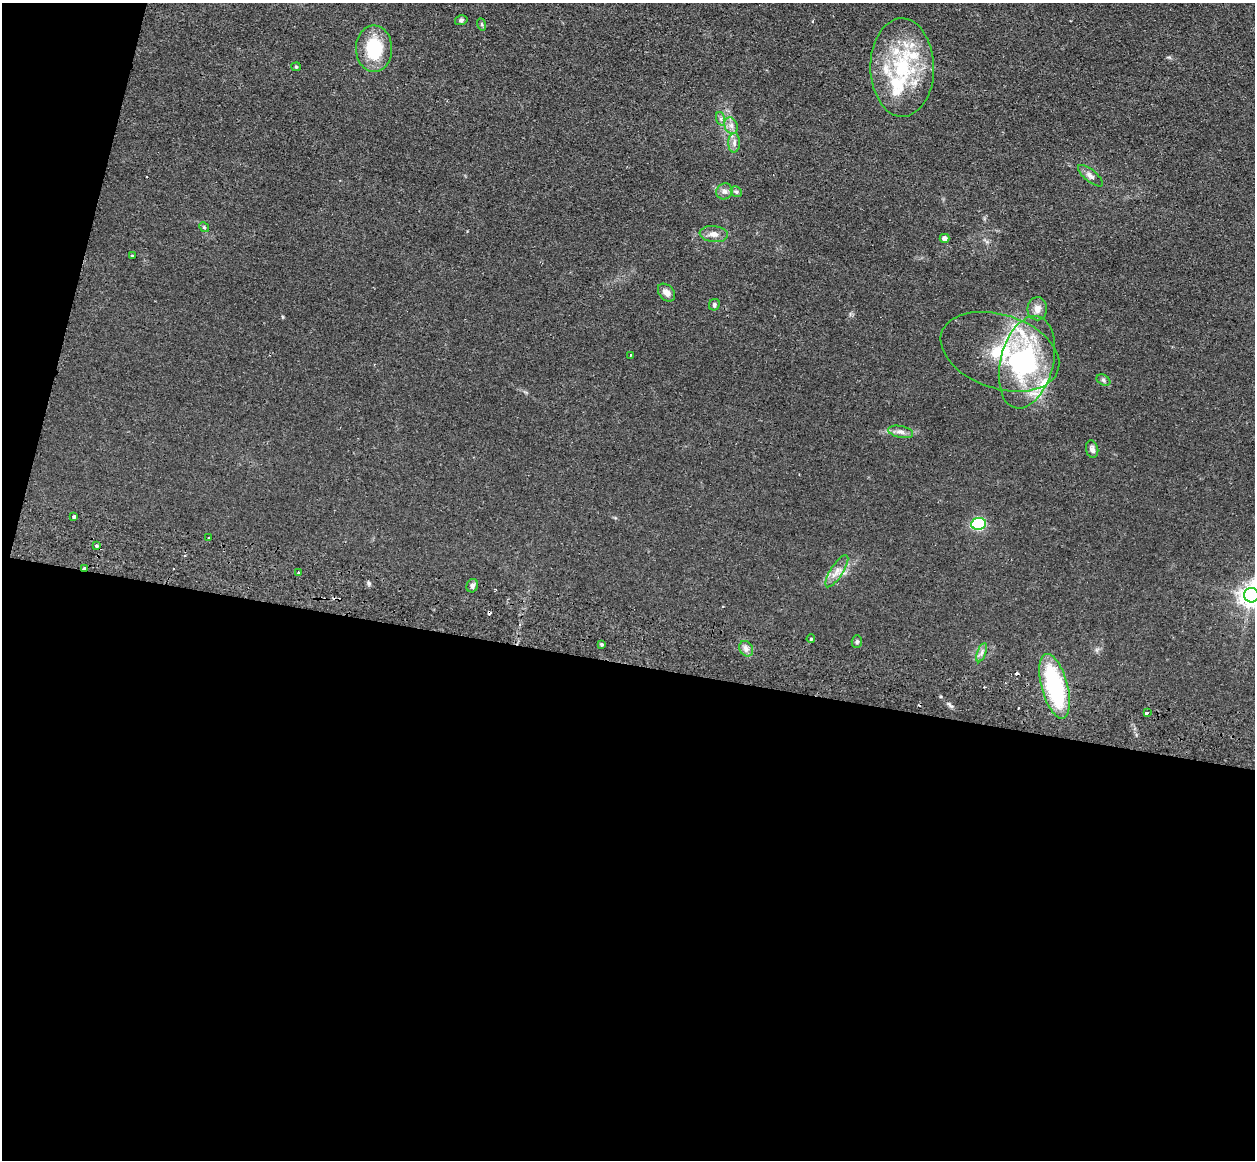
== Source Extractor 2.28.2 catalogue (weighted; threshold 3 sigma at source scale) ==
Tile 13 of 4 x 4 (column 1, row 4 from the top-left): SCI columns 16-1268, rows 336-1493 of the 5043 x 5143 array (HDU 1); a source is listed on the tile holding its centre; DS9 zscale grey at full resolution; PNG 1257 x 1162 px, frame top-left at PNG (2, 3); each listed source drawn as its Kron ellipse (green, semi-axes under 4 px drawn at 4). Shown black and unused: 46% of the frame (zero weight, under 2 of 3 exposures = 3% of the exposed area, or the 3 px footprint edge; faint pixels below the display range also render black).
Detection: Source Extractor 2.28.2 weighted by HDU 2 'WHT'; one run over the whole footprint, this tile lists its part. Background 0.0726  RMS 0.0098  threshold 0.044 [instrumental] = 3 sigma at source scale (4.5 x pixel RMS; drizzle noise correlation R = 1.50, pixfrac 1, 0.05/0.05 arcsec/px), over >= 5 px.
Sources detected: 56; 1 inside a brighter object's white glare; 5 cosmic-ray / hot-pixel residue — neither listed nor drawn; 10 inside a brighter listed object's ellipse — not listed separately; the other 40 listed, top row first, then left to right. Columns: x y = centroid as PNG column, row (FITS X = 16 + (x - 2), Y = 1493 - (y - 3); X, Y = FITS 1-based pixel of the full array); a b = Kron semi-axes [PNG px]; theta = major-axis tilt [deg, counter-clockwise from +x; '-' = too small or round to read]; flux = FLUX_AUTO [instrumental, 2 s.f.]
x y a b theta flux
461 20 6 5 - 1.9
481 24 6 4 -70 1.3
374 49 23 18 -89 44
296 67 4 4 - 1
902 67 49 31 -89 83
721 119 7 4 -72 2.1
731 126 8 6 -69 4.1
734 143 10 6 88 3.7
1090 176 15 6 -40 4
724 191 8 7 - 3.7
736 192 6 5 - 1.6
204 227 5 4 - 1.2
714 234 14 8 -6 6.5
945 238 5 4 - 4.5
132 256 3 3 - 0.95
666 293 10 7 -47 5.6
714 305 6 5 - 1.9
1037 309 11 9 -89 6.7
1000 352 61 37 -18 89
630 355 3 2 - 1.6
1027 362 47 26 76 110
1103 380 7 5 -28 2
901 432 13 6 -12 4.3
1092 449 9 6 -78 3.6
74 517 4 3 - 1.3
979 524 7 6 - 150
208 538 3 2 - 0.91
96 546 3 3 - 1.8
85 568 4 3 - 4.9
837 571 19 6 57 7.5
298 572 3 2 - 1.1
472 586 7 5 66 2.9
1252 595 7 7 - 750
811 639 4 3 - 1.4
857 642 6 5 - 1.6
601 644 3 3 - 3.9
746 649 8 6 -58 3.9
982 653 10 3 69 2.3
1055 686 33 13 -75 110
1147 712 3 3 - 8.1
Overlapping masked pixels (flux is a lower limit): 1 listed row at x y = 85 568
Isophote crosses this tile's border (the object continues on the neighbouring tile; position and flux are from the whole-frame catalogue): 1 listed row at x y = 1252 595
Unlisted compact peaks at least as high as the median listed source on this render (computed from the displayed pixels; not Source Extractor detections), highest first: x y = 369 583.